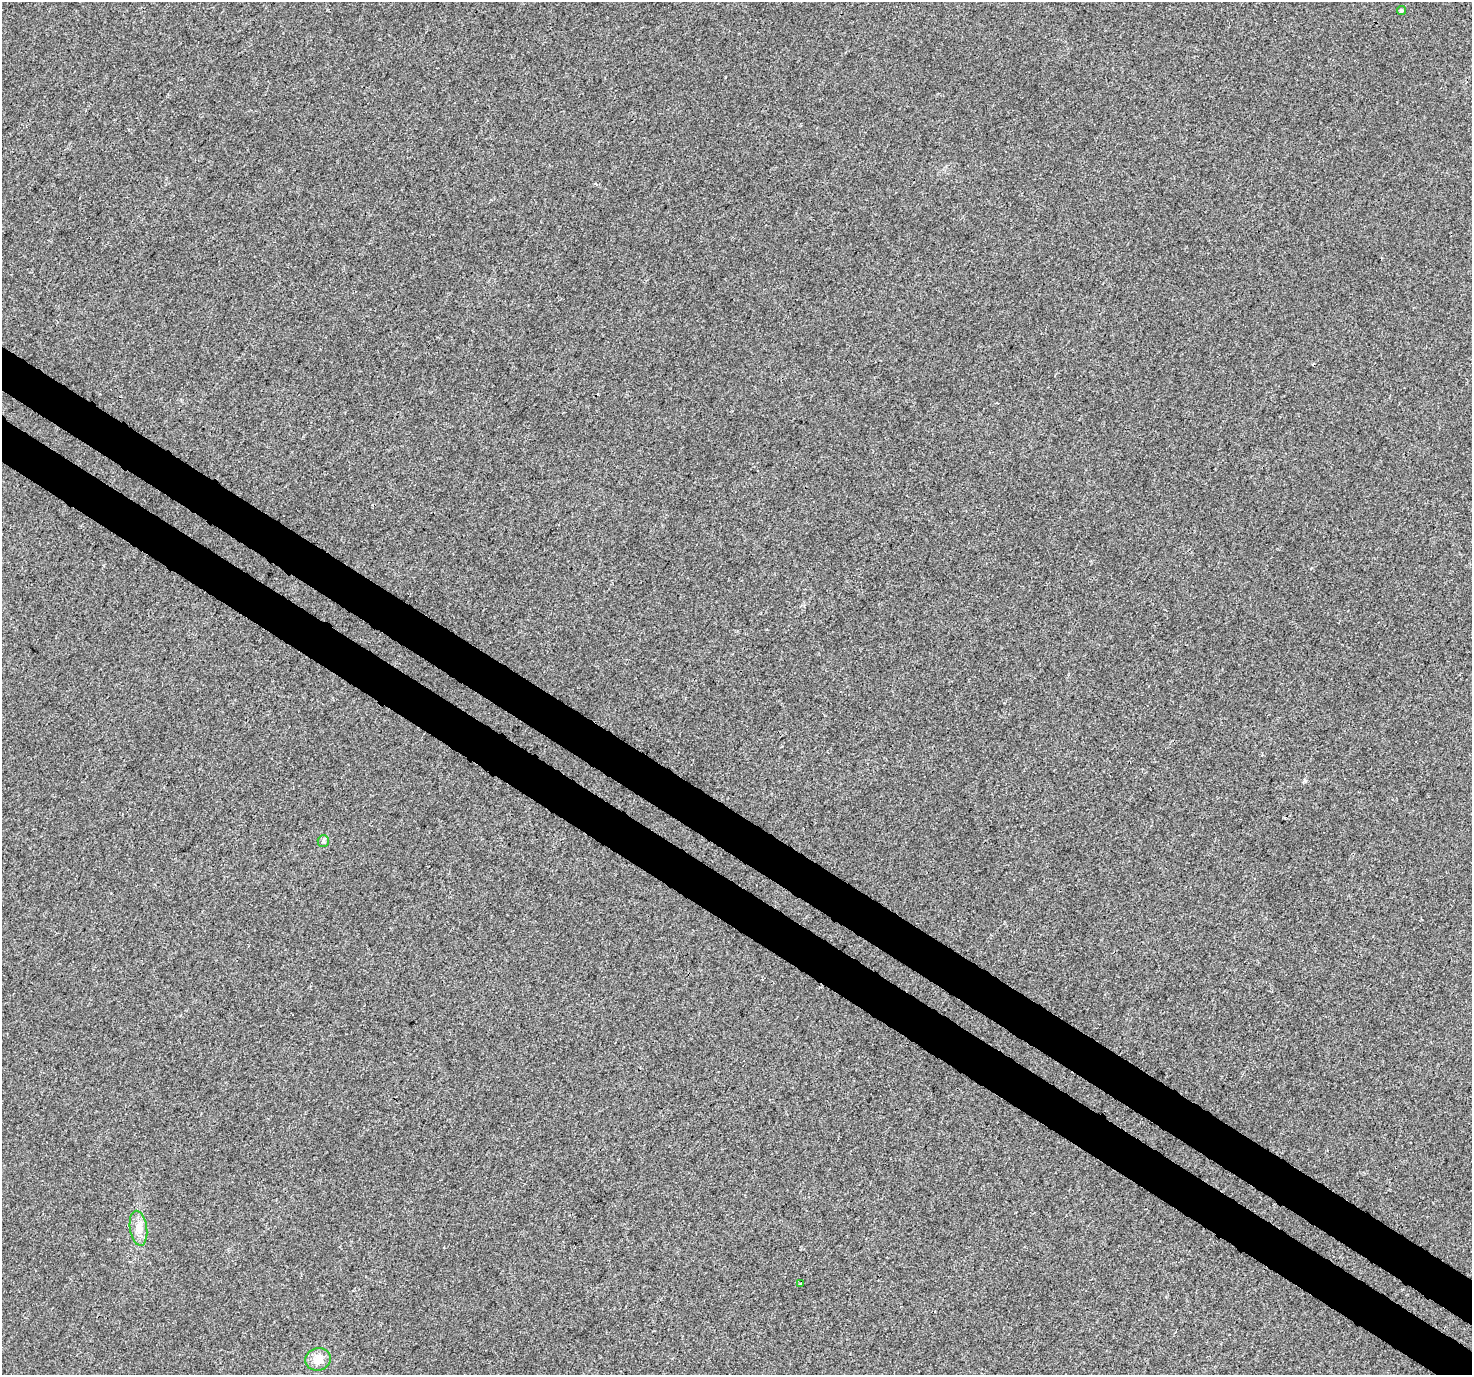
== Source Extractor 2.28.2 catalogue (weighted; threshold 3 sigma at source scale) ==
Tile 6 of 4 x 4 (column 2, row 2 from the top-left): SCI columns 1506-2975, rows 2981-4353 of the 5958 x 6028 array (HDU 1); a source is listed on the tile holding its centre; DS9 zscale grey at full resolution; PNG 1474 x 1377 px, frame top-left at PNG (2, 2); each listed source drawn as its Kron ellipse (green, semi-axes under 4 px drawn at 4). Shown black and unused: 7% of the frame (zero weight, under 3 of 4 exposures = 5% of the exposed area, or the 3 px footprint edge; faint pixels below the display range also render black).
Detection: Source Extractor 2.28.2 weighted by HDU 2 'WHT'; one run over the whole footprint, this tile lists its part. Background 0.00295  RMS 0.0026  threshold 0.0118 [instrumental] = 3 sigma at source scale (4.5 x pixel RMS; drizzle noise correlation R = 1.50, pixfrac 1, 0.0396/0.0396 arcsec/px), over >= 5 px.
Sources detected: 5; all 5 listed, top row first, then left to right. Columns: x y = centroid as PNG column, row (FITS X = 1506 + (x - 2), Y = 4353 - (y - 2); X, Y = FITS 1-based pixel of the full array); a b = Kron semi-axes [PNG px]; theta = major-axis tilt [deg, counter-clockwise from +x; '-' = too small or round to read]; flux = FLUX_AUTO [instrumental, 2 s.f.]
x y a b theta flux
1401 10 5 4 - 0.41
323 841 6 5 - 0.52
138 1228 17 8 -82 2.3
800 1284 3 3 - 0.5
318 1359 13 11 16 3.1